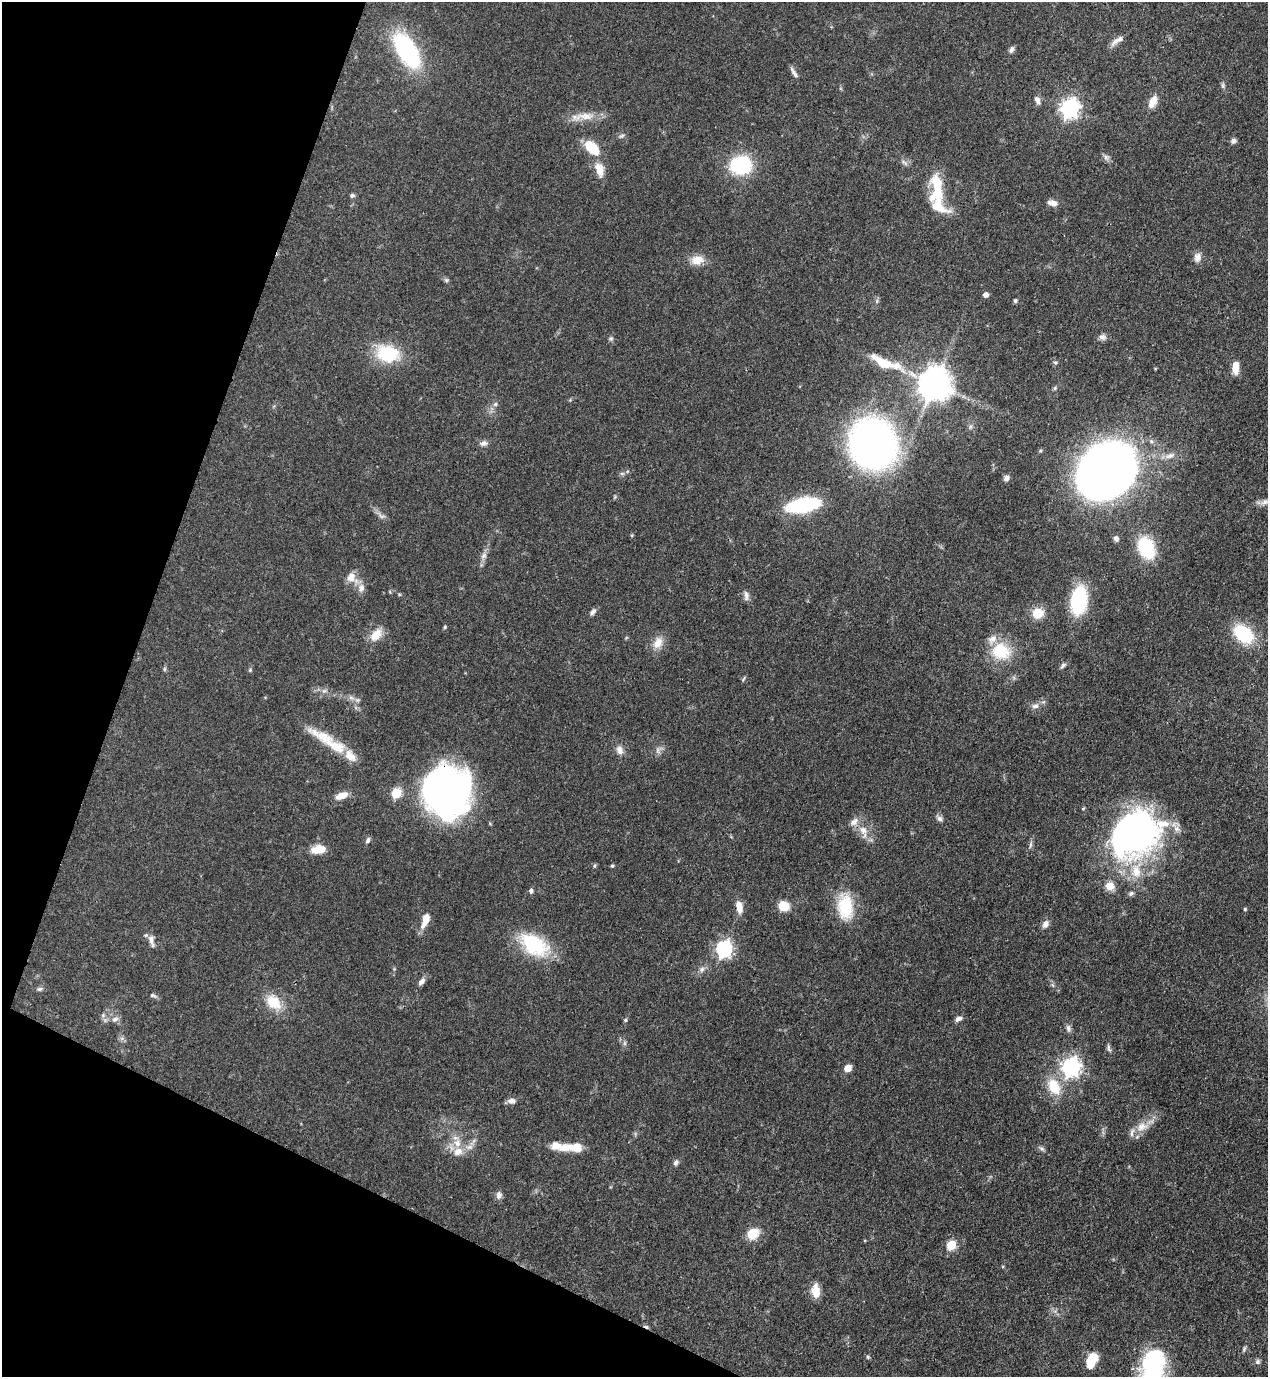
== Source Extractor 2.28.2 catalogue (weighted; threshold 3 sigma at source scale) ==
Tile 9 of 4 x 4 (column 1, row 3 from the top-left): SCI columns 353-1618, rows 1416-2790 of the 5638 x 5579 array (HDU 1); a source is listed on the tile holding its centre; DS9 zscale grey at full resolution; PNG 1270 x 1379 px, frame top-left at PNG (2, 2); no overlay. Shown black and unused: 19% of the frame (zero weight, under 3 of 4 exposures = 7% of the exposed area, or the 3 px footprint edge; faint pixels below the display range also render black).
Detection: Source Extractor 2.28.2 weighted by HDU 2 'WHT'; one run over the whole footprint, this tile lists its part. Background 0.0513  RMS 0.0033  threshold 0.0147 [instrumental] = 3 sigma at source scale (4.5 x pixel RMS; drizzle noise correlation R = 1.50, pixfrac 1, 0.05/0.05 arcsec/px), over >= 5 px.
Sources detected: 140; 4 inside a brighter object's white glare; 1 cosmic-ray / hot-pixel residue — not listed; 11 inside a brighter listed object's ellipse — not listed separately; the other 124 listed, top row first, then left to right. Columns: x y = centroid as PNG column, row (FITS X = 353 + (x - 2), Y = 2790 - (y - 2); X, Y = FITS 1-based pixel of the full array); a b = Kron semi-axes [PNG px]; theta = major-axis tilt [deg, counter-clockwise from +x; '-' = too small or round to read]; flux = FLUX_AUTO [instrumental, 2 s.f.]
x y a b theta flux
1115 41 16 7 46 2
1012 49 8 5 63 0.99
407 51 31 15 -59 49
793 72 14 5 -61 1.2
1223 86 7 5 -90 0.67
1037 100 12 7 -64 1.4
1153 102 17 9 64 3.4
1070 108 8 7 - 140
585 116 30 10 1 5.2
621 136 9 4 26 0.65
1233 141 7 6 - 0.94
592 148 20 12 -43 8.1
1106 157 9 7 -44 1.1
741 165 19 16 11 26
599 170 17 10 -75 4.2
936 182 19 11 -78 8.4
352 195 6 5 - 0.71
1052 203 13 7 -12 2
938 207 33 18 -41 7.9
1197 257 12 9 79 2
697 260 16 12 6 4.2
446 280 7 5 -22 0.64
986 295 5 4 - 1.7
1015 301 4 4 - 0.65
1102 337 10 8 -24 1.3
611 339 6 6 - 0.6
387 354 26 19 -13 16
1055 362 6 3 -19 0.42
885 363 46 12 -21 12
1235 369 11 8 -69 3.1
934 384 10 9 - 670
495 404 6 5 - 0.73
484 443 11 7 9 1.4
873 444 37 34 -72 160
1170 456 14 7 21 2
1106 471 39 32 38 350
622 474 7 4 0 0.62
1006 478 8 7 - 1.1
1265 502 12 7 25 1.7
803 505 23 10 10 45
381 515 15 6 -34 1.4
632 535 5 3 - 0.33
1116 539 7 6 - 1.2
1146 548 26 18 -65 15
484 556 10 7 53 1.4
352 578 19 13 -44 3.7
390 592 5 3 - 0.29
746 596 14 6 -88 1.3
1079 600 23 13 83 30
593 612 9 6 53 1.1
1038 613 11 10 - 6.1
445 627 5 4 - 0.38
1243 634 25 16 -38 15
376 635 18 12 49 4.6
658 643 17 11 62 3.8
1001 651 25 21 -14 13
1063 666 9 5 48 0.8
164 669 6 4 88 0.49
250 670 6 4 46 0.41
744 678 9 3 61 0.4
324 691 7 6 - 0.89
357 700 7 6 - 0.81
1035 706 10 7 15 1.5
324 737 50 13 -24 9
620 750 12 9 -69 2
658 750 11 5 -85 1.1
447 792 43 40 -79 150
396 793 6 5 - 18
342 796 14 7 21 3.4
1083 808 5 4 - 0.39
940 819 8 6 -25 1.1
854 822 13 9 45 2.2
1176 829 11 7 -52 1.9
863 830 12 10 -10 3
1130 833 48 42 48 120
368 840 8 5 59 0.84
1030 845 10 4 79 0.77
318 849 17 9 6 5
612 865 5 4 - 0.44
594 866 6 4 73 0.47
1110 886 8 7 - 4.5
531 891 6 6 - 0.8
1131 893 7 6 - 0.79
784 906 9 8 - 6.7
845 906 33 19 -85 13
739 907 14 8 -78 3.4
1245 909 4 4 - 0.37
425 920 19 8 70 3.9
1045 924 11 8 61 1.6
151 940 19 7 -78 1.9
534 945 28 17 -32 25
724 949 7 6 - 94
702 969 8 7 - 1.2
422 982 10 6 51 1.4
1053 985 6 4 -70 0.56
39 989 8 5 10 0.72
153 995 10 5 -20 0.77
274 1002 20 14 -43 8.3
103 1015 6 6 - 0.75
115 1019 10 7 29 1.5
958 1019 9 6 25 1.2
625 1020 5 4 - 0.43
1068 1028 11 6 -79 1.1
624 1043 7 4 90 0.59
1109 1048 12 4 -77 0.75
1071 1067 8 7 - 130
847 1068 5 5 - 5.3
1054 1086 23 15 -63 8.7
511 1101 10 7 2 1.5
1142 1127 20 12 19 4.5
457 1143 13 10 -77 3.6
469 1147 11 7 1 1.8
566 1147 26 11 5 4.8
1041 1149 9 4 -38 0.75
676 1163 8 6 68 0.97
499 1195 10 8 88 1.4
752 1234 10 8 44 8.5
951 1245 6 5 - 15
816 1291 16 9 -86 4.2
1244 1349 8 4 74 0.57
868 1357 5 5 - 0.4
1092 1360 15 8 66 8.7
1257 1362 7 6 - 0.81
1154 1363 35 23 -80 35
Overlapping masked pixels (flux is a lower limit): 2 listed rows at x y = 447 792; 1130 833
Isophote crosses this tile's border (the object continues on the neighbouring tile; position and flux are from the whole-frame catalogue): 1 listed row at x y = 1154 1363